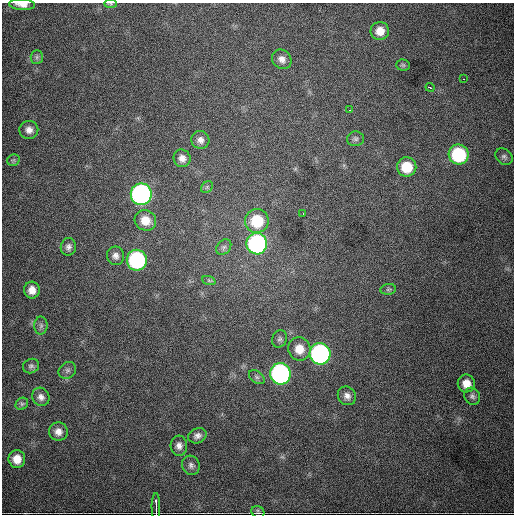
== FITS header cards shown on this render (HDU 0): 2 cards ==
NAXIS1  =                  512
NAXIS2  =                  512

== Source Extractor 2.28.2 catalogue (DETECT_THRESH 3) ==
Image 512 x 512 px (HDU 0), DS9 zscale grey, 1 PNG px = 1 image px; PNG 516 x 516 px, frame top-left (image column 1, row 512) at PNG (2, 3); each listed source drawn as its Kron ellipse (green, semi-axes under 4 px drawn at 4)
Background 3050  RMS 52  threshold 156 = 3 sigma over >= 5 px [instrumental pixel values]
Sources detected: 50; all 50 listed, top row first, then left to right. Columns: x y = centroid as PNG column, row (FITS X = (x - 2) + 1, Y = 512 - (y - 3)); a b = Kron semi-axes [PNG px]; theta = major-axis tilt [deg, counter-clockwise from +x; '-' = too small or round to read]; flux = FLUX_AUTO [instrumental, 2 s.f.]
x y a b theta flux
22 4 13 5 -4 2.5e+04
111 4 6 3 0 4.1e+03
380 31 9 9 - 3.9e+04
37 57 6 6 - 8.2e+03
282 59 10 9 - 2.1e+04
403 65 7 5 -2 6.2e+03
463 79 2 2 - 1.8e+03
430 87 4 3 - 5.1e+03
350 110 3 2 - 4.0e+03
29 130 9 9 - 2.1e+04
355 139 8 7 - 9.9e+03
200 140 9 9 - 1.9e+04
459 155 10 10 - 2.8e+05
504 157 9 7 -40 9.9e+03
182 158 9 8 - 2.2e+04
13 160 6 5 - 6.8e+03
407 167 9 9 - 9.6e+04
207 187 7 5 47 7.2e+03
141 194 11 10 - 1.1e+06
303 213 3 2 - 3.4e+03
145 220 11 10 - 4.7e+04
257 221 12 12 - 1.4e+05
257 244 10 10 - 7.2e+05
68 247 9 7 83 1.5e+04
224 247 9 6 47 1.1e+04
115 256 9 8 - 1.7e+04
137 260 10 10 - 4.7e+05
209 281 7 4 -20 5.8e+03
388 289 8 5 8 6.9e+03
32 290 8 7 - 2.9e+04
41 326 9 6 89 1.1e+04
280 339 9 7 65 1.0e+04
299 349 12 11 - 4.9e+04
320 354 10 10 - 9.1e+05
31 366 8 7 - 9.2e+03
67 370 9 7 35 1.2e+04
280 374 11 10 - 8.9e+05
257 377 9 5 -36 9.0e+03
466 383 9 8 - 3.8e+04
347 396 10 8 -49 1.9e+04
472 396 9 7 -61 1.1e+04
41 397 9 8 - 1.8e+04
22 404 7 5 44 6.8e+03
58 432 9 9 - 2.4e+04
197 436 9 7 23 1.5e+04
179 446 10 8 -86 1.8e+04
17 459 9 8 - 4.3e+04
191 465 10 8 -62 1.4e+04
156 507 14 2 -89 2.6e+04
258 512 7 5 -26 7.0e+03
At the frame edge (FLAGS 8, measured only in part): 3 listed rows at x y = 22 4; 111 4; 156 507